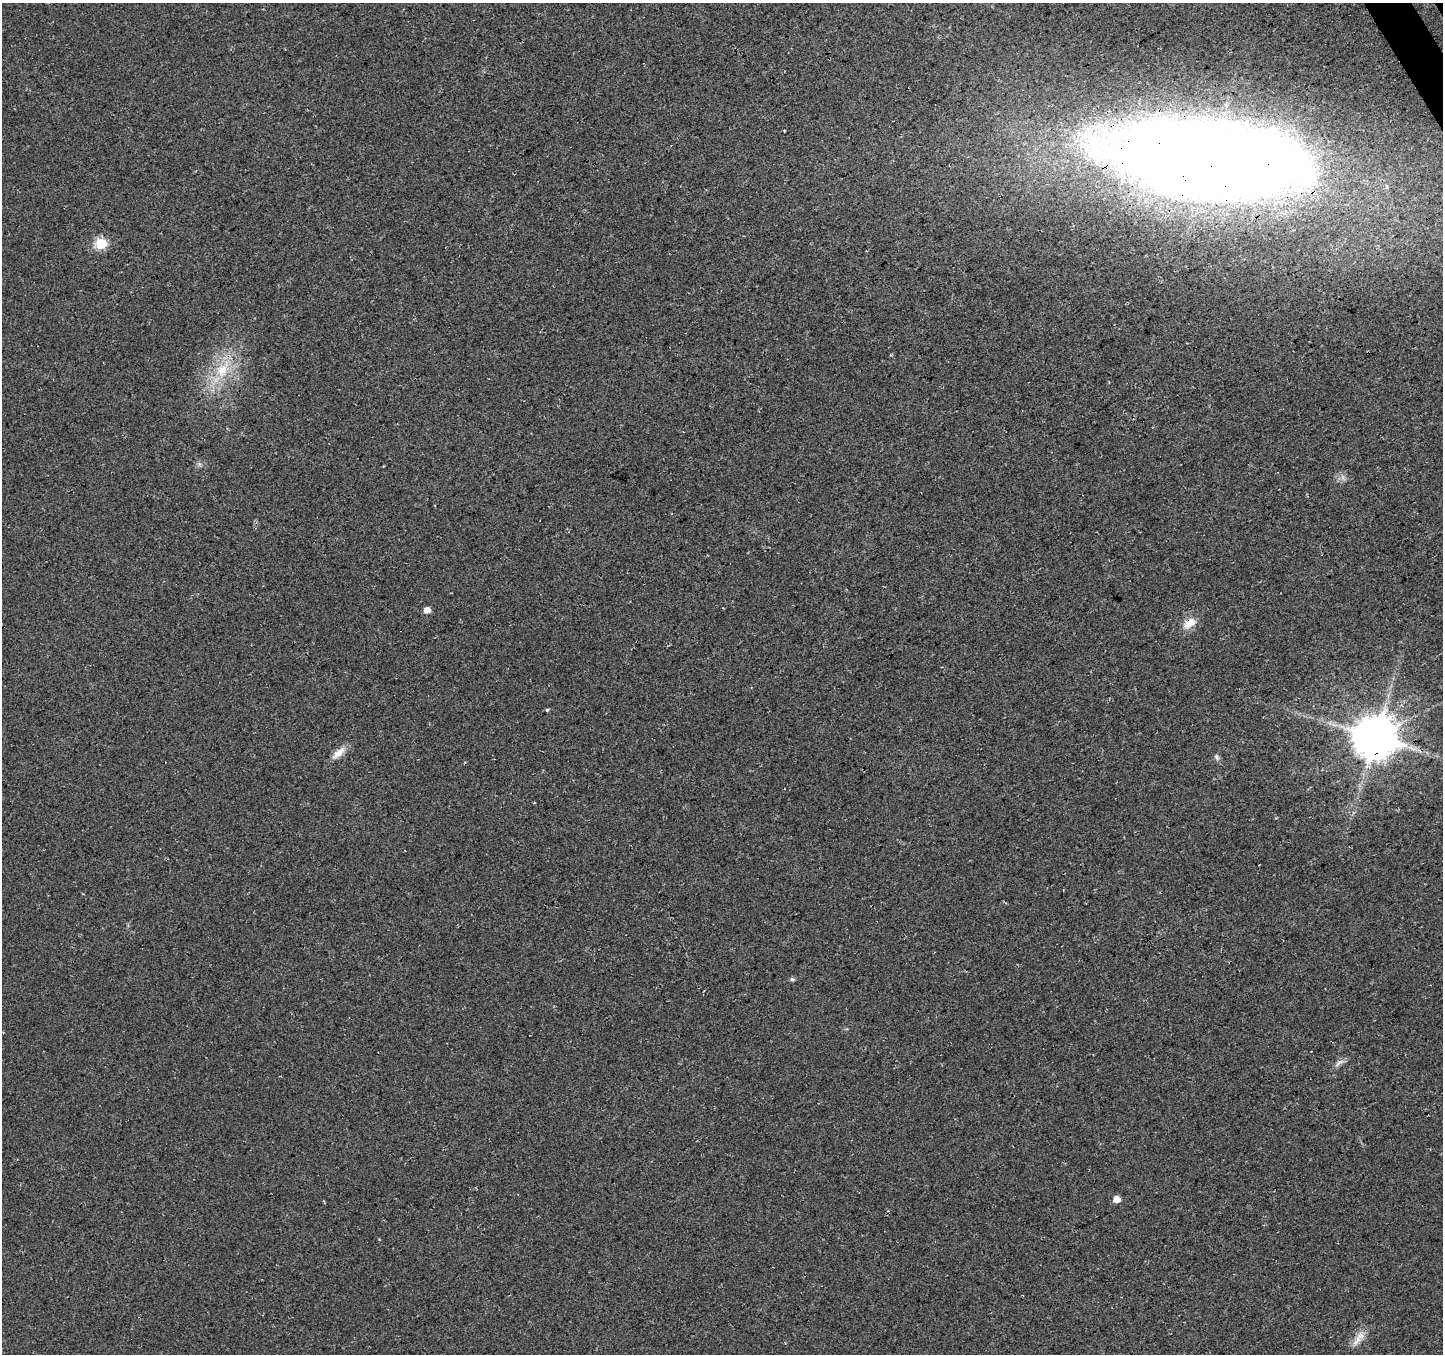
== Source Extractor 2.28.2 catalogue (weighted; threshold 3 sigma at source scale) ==
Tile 10 of 4 x 4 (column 2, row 3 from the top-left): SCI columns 1497-2937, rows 1548-2899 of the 5871 x 5740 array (HDU 1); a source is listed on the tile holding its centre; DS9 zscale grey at full resolution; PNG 1445 x 1356 px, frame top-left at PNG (2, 3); no overlay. Shown black and unused: <1% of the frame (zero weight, under 3 of 4 exposures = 5% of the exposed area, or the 3 px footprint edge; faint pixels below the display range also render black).
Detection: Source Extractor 2.28.2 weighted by HDU 2 'WHT'; one run over the whole footprint, this tile lists its part. Background 0.0524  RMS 0.0082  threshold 0.0367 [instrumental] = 3 sigma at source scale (4.5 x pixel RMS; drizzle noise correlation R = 1.50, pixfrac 1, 0.0396/0.0396 arcsec/px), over >= 5 px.
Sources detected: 13; all 13 listed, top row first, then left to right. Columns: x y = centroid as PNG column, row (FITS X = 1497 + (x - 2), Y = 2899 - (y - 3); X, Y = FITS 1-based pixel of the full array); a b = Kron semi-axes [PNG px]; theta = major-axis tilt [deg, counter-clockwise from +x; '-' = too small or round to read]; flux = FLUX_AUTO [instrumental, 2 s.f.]
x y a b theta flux
1208 161 102 37 -6 3600
101 244 6 6 - 64
222 370 20 15 77 23
427 610 5 5 - 6.5
1189 623 18 11 35 9.6
547 710 4 4 - 1
1375 737 12 12 - 3000
338 753 21 8 41 8
1217 757 9 6 -63 2.2
792 979 7 5 -12 1.5
1339 1063 17 5 32 3.6
1116 1199 5 5 - 7.9
1357 1340 20 8 42 7.6
Overlapping masked pixels (flux is a lower limit): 3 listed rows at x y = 1208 161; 1189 623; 1375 737